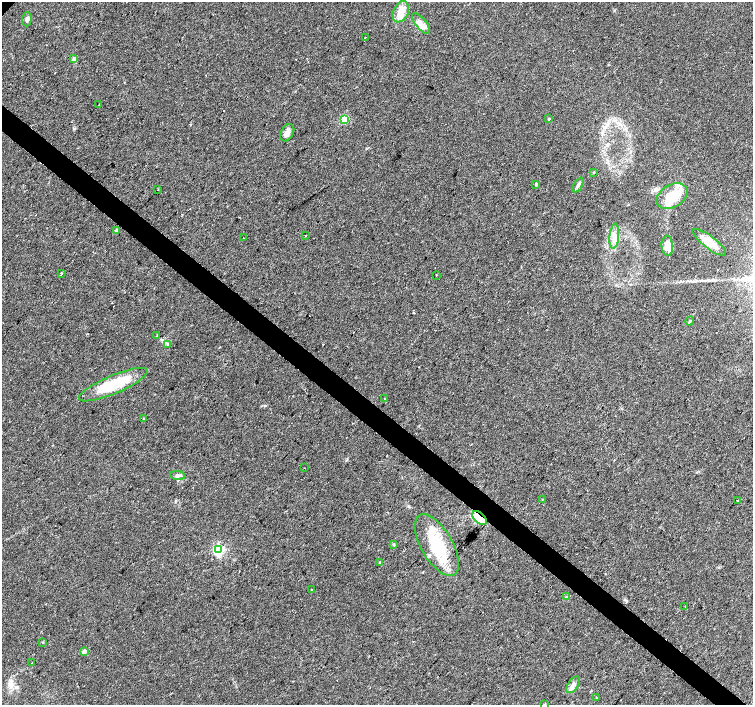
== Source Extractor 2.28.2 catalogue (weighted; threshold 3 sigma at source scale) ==
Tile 6 of 4 x 4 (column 2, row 2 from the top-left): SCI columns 1506-3006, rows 3047-4451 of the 6009 x 6026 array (HDU 1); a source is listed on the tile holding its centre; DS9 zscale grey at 2 x 2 block average (1 PNG px = mean of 2 x 2 image px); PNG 755 x 707 px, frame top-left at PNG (2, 2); each listed source drawn as its Kron ellipse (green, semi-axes under 4 px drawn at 4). Shown black and unused: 4% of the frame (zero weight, under 2 of 3 exposures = <1% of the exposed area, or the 3 px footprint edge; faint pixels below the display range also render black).
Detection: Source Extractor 2.28.2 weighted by HDU 2 'WHT'; one run over the whole footprint, this tile lists its part. Background 0.0533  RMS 0.006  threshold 0.0272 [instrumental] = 3 sigma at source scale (4.5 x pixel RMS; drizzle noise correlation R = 1.50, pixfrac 1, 0.0396/0.0396 arcsec/px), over >= 5 px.
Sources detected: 57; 1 inside a brighter object's white glare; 3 cosmic-ray / hot-pixel residue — neither listed nor drawn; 7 inside a brighter listed object's ellipse — not listed separately; the other 46 listed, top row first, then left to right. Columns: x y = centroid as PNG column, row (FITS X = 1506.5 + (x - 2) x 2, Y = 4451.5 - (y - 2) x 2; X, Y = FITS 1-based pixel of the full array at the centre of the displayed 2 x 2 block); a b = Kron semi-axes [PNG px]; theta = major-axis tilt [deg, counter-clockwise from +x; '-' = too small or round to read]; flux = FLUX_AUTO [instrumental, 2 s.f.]
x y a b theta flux
401 12 11 7 66 19
27 19 7 4 86 4.6
421 23 12 5 -51 8.4
365 37 2 2 - 1.4
74 59 3 2 - 12
99 105 2 2 - 2.7
344 119 3 3 - 60
549 119 3 2 - 2.3
287 133 9 6 59 6.8
594 172 3 3 - 1.1
536 184 4 3 - 1.6
578 185 8 4 61 4.2
158 190 2 2 - 1.7
672 196 16 11 30 48
116 230 4 3 - 1.9
305 236 2 2 - 0.77
614 236 12 4 84 9.1
243 238 2 2 - 0.5
709 242 20 6 -37 24
667 246 10 5 -87 14
61 273 3 2 - 4.8
436 275 2 2 - 1.5
690 321 4 3 - 1.5
157 335 2 2 - 2.5
168 344 3 3 - 1.4
113 385 37 9 23 61
384 398 2 2 - 1.9
144 419 3 2 - 1.8
304 468 2 2 - 1.2
178 475 7 4 -8 4.6
542 499 2 2 - 0.85
737 501 2 2 - 150
480 518 9 5 -40 64
393 544 3 3 - 1.2
437 545 34 15 -60 75
218 550 4 4 - 210
380 562 2 2 - 20
312 590 3 2 - 1.3
566 597 4 3 - 1.6
685 606 2 2 - 0.55
42 642 3 2 - 0.76
84 651 3 2 - 15
32 663 2 2 - 0.99
573 685 9 5 57 6.4
596 697 2 2 - 1.1
544 704 3 3 - 1.1
Overlapping masked pixels (flux is a lower limit): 1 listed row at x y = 480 518
Isophote crosses this tile's border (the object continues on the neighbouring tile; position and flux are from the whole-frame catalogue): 1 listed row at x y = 544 704
Diffuse or blended objects may show on this block-average render without a row.